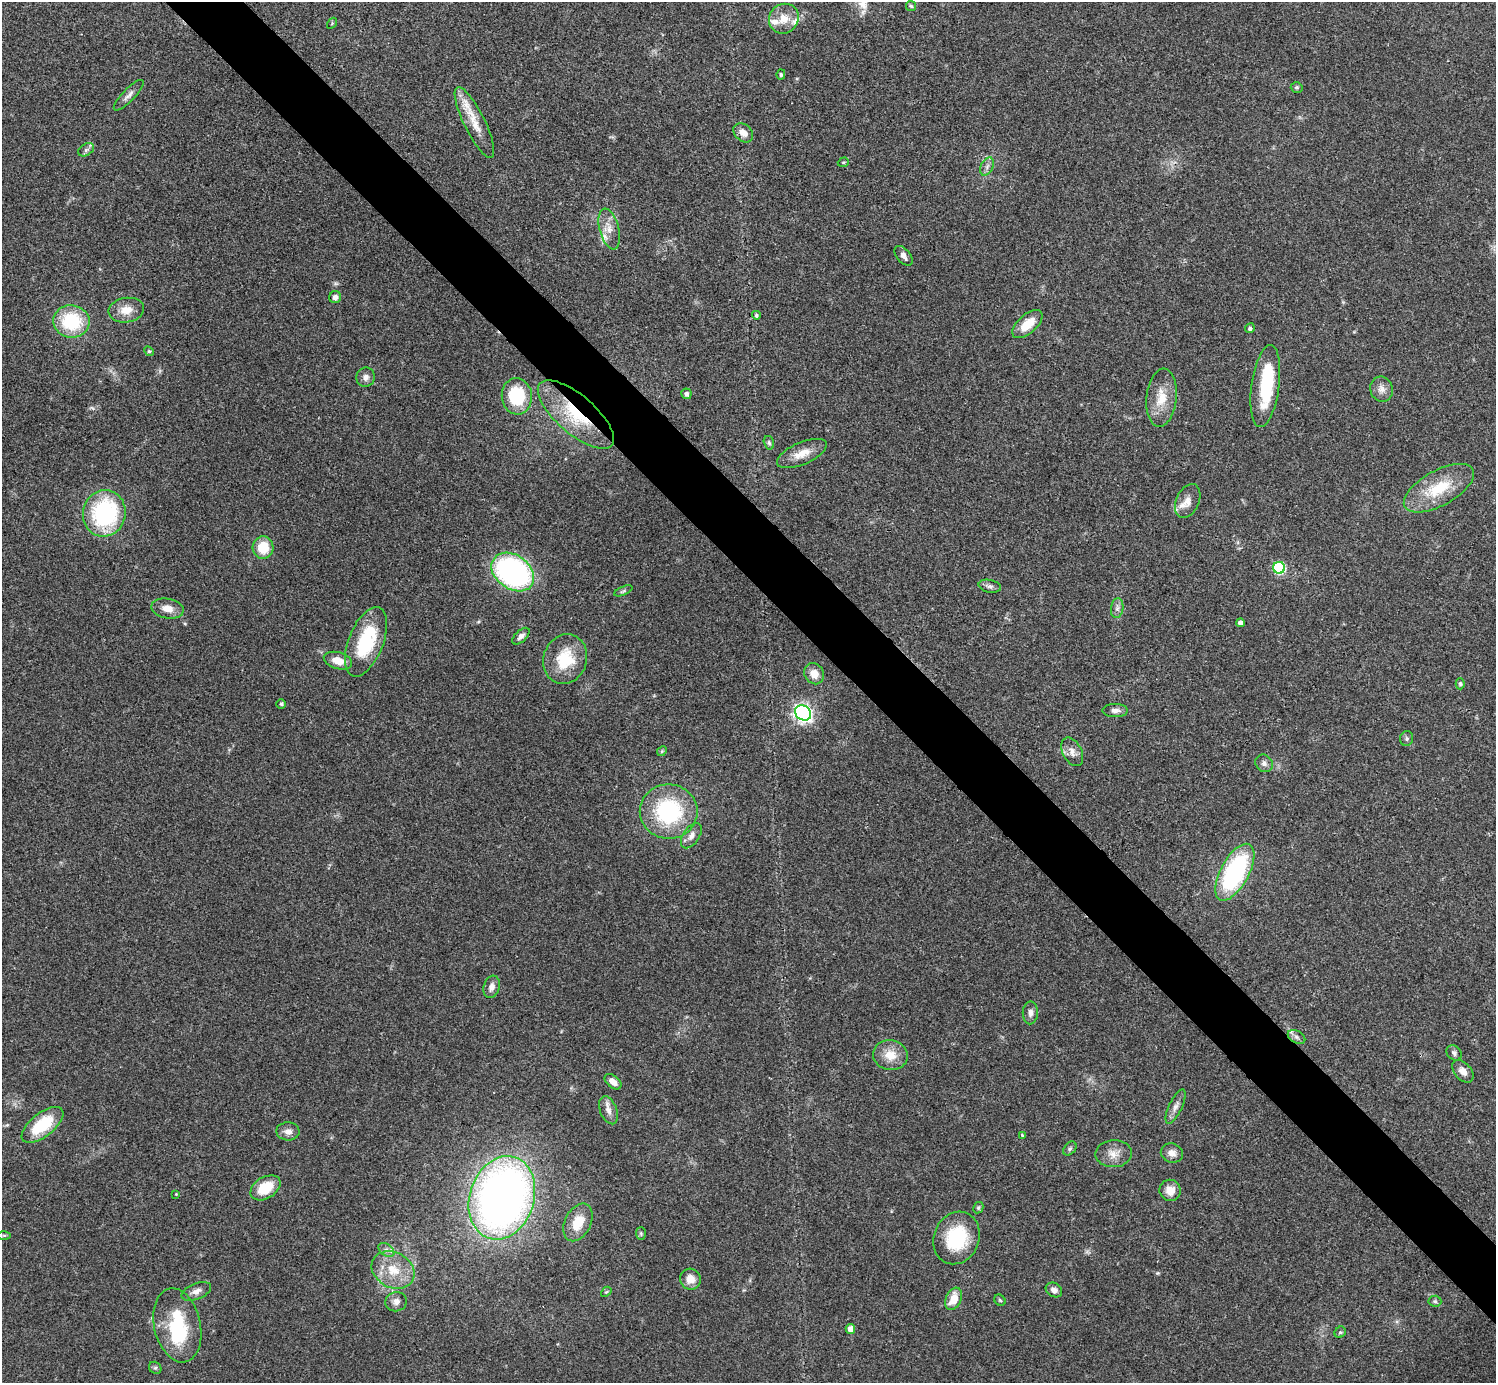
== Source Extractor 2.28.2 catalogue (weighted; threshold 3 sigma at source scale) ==
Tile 6 of 4 x 4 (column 2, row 2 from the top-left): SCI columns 1497-2990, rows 2919-4299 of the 5980 x 5979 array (HDU 1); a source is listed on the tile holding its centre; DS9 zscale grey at full resolution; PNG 1498 x 1385 px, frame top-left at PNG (2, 2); each listed source drawn as its Kron ellipse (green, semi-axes under 4 px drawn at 4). Shown black and unused: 5% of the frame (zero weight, under 3 of 4 exposures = <1% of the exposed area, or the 3 px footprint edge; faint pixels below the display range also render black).
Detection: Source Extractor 2.28.2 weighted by HDU 2 'WHT'; one run over the whole footprint, this tile lists its part. Background 0.0612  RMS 0.0056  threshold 0.0251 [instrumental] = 3 sigma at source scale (4.5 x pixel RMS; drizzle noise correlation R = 1.50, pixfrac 1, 0.05/0.05 arcsec/px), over >= 5 px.
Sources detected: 104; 3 inside a brighter object's white glare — neither listed nor drawn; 7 inside a brighter listed object's ellipse — not listed separately; the other 94 listed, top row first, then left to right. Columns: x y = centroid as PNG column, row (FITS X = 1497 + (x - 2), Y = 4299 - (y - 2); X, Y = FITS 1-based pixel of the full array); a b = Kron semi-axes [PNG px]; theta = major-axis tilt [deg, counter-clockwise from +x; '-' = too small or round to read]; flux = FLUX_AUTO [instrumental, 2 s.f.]
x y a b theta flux
911 6 5 5 - 0.92
784 19 15 14 - 8.3
332 23 6 4 57 0.54
781 74 5 4 - 0.81
1297 87 6 5 - 0.86
129 95 20 6 46 3
474 122 39 10 -64 11
743 133 11 8 -41 4.5
86 150 8 5 30 1.5
843 162 6 4 19 0.75
987 167 10 6 64 2.1
609 229 21 9 -76 6.4
904 256 11 6 -51 2.5
335 297 6 6 - 2.4
126 310 18 12 9 7.5
756 315 4 4 - 1
71 321 18 16 -8 34
1027 324 18 9 42 11
1250 328 5 4 - 1.2
149 351 5 4 - 0.68
366 377 9 9 - 2.6
1265 386 41 14 82 24
1382 389 13 11 -72 3.9
686 394 5 5 - 1.9
517 396 18 15 -83 28
1161 398 29 15 84 13
576 415 48 19 -41 34
769 443 7 5 -74 1.2
802 454 27 11 24 8.4
1439 488 39 17 29 23
1188 501 18 11 65 4.9
104 513 23 21 76 70
263 548 11 10 - 14
1279 568 6 6 - 55
513 572 23 17 -36 130
990 586 11 6 -11 1.9
623 591 10 4 23 0.94
1117 608 10 6 81 2.1
167 609 16 10 -10 5.7
1240 623 4 4 - 2.3
521 636 10 5 43 2.4
366 642 37 17 68 38
565 659 25 21 69 22
338 661 14 8 -16 6.9
814 674 11 9 -58 5.8
1460 684 6 4 -89 0.9
281 704 5 4 - 0.92
1115 711 12 6 0 2.8
803 713 8 7 - 230
1407 739 7 6 - 1.2
662 751 5 4 - 0.73
1072 752 15 9 -62 4.2
1264 763 9 8 - 2.1
669 812 29 27 -6 56
691 836 14 8 57 3.4
1235 872 31 14 62 82
492 987 11 8 72 3.1
1030 1013 11 7 89 2.7
1296 1037 9 6 -28 1.9
1454 1053 8 6 -46 1.6
890 1055 17 15 -12 9.4
1463 1071 13 8 -48 4
613 1082 10 6 -39 4.2
1176 1106 18 6 64 3.3
609 1110 15 8 -69 3.9
42 1125 25 11 38 24
288 1131 11 9 -2 3.5
1022 1135 3 3 - 0.52
1070 1149 8 5 49 1.1
1172 1153 11 9 -20 3.6
1114 1154 18 13 2 6.1
265 1188 16 10 32 15
1170 1190 11 10 - 5.6
176 1194 3 3 - 0.44
502 1198 42 32 72 390
978 1208 6 5 - 0.92
578 1222 20 13 63 12
641 1233 6 5 - 0.95
4 1235 6 4 1 0.74
957 1238 27 22 66 33
386 1250 9 6 -37 2
393 1270 22 17 -29 15
690 1279 11 10 - 5.2
1054 1290 9 6 -32 2.6
196 1291 16 8 21 3.4
606 1292 6 4 41 0.73
953 1299 12 7 66 9
1000 1300 6 5 - 0.78
1435 1301 6 5 - 1.1
396 1302 11 9 17 3.5
177 1325 37 23 -77 36
850 1329 5 4 - 4.3
1340 1332 6 5 - 0.84
155 1368 6 5 - 1.1
Overlapping masked pixels (flux is a lower limit): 1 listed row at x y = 576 415